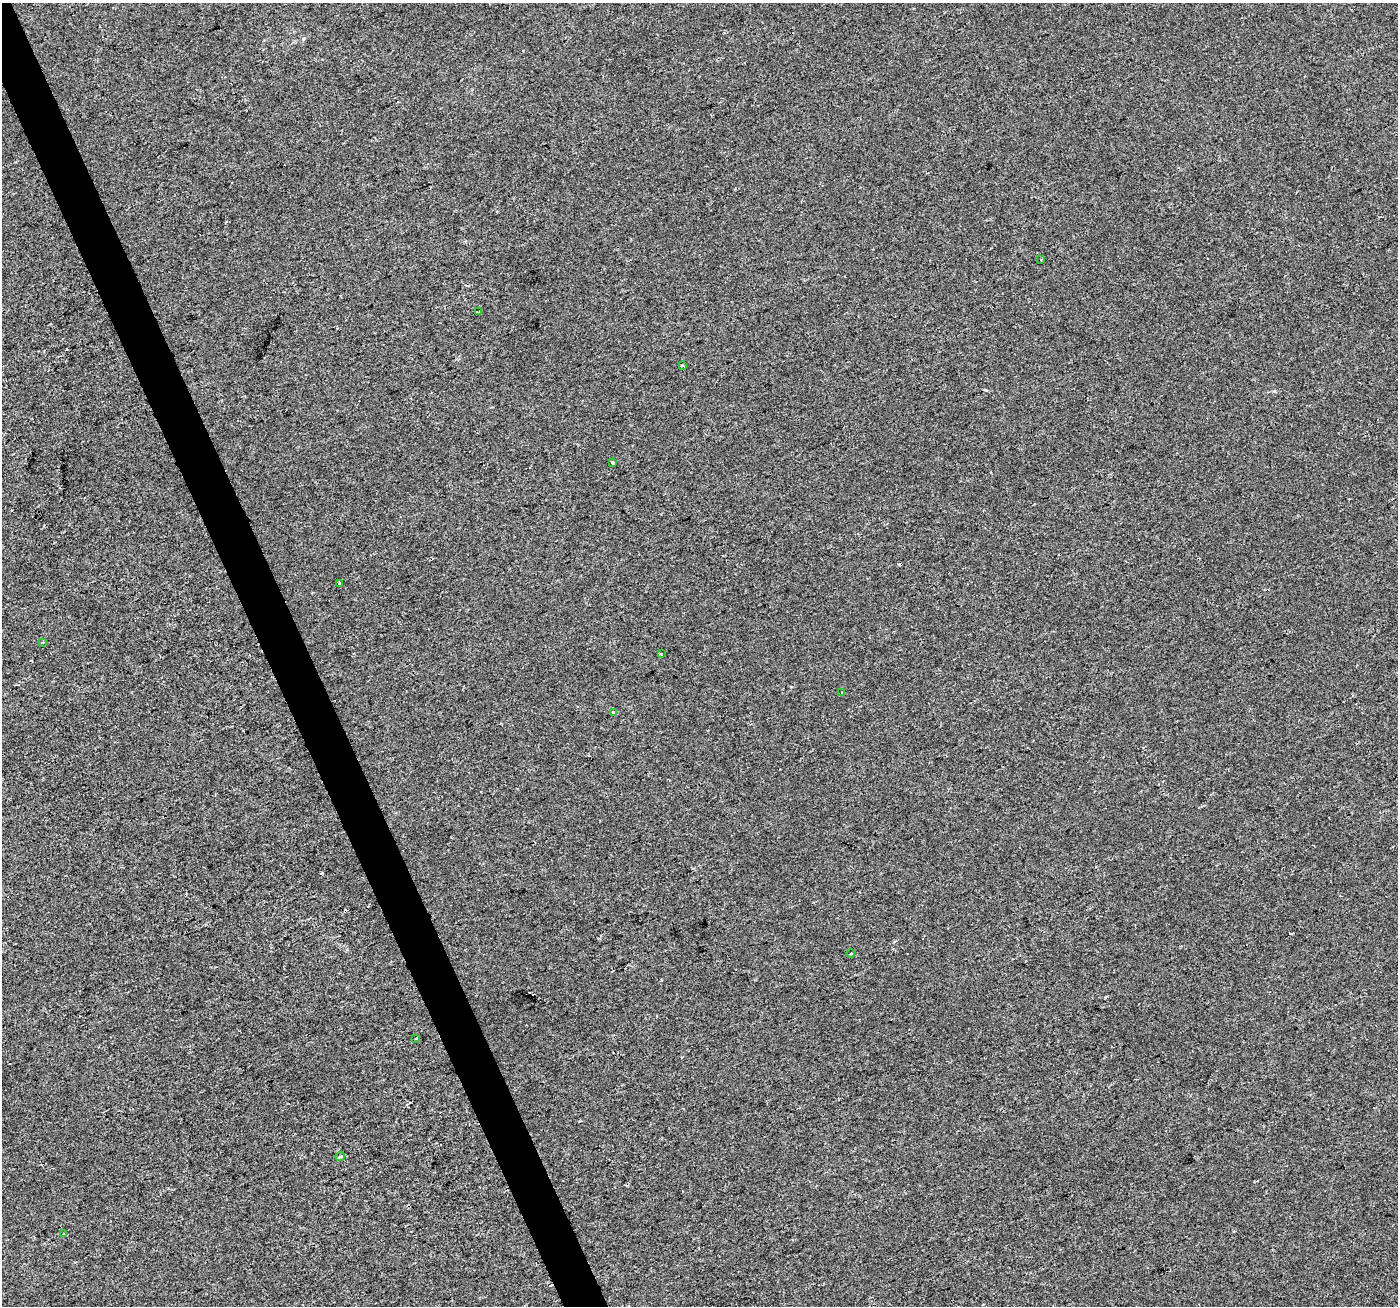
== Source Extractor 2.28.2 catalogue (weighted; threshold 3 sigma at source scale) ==
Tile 11 of 4 x 4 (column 3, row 3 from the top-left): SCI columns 2793-4188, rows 1443-2746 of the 5583 x 5434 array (HDU 1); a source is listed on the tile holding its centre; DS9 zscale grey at full resolution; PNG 1400 x 1308 px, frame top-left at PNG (2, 3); each listed source drawn as its Kron ellipse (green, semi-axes under 4 px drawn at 4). Shown black and unused: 3% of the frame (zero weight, under 2 of 3 exposures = <1% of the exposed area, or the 3 px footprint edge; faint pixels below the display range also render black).
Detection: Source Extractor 2.28.2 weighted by HDU 2 'WHT'; one run over the whole footprint, this tile lists its part. Background -2.91e-04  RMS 0.0028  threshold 0.0126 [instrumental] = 3 sigma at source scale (4.5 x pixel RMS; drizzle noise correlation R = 1.50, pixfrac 1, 0.0396/0.0396 arcsec/px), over >= 5 px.
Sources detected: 17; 4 cosmic-ray / hot-pixel residue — neither listed nor drawn; the other 13 listed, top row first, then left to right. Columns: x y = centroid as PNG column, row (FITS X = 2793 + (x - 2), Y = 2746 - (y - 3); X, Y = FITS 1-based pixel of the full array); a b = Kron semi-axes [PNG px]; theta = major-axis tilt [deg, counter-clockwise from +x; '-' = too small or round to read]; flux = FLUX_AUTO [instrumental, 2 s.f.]
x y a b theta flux
1041 259 3 3 - 1
478 312 3 2 - 0.27
682 365 3 2 - 0.51
612 463 3 3 - 0.7
340 583 3 3 - 2.2
43 642 3 3 - 0.23
661 654 3 3 - 0.37
842 693 3 3 - 0.37
614 713 3 3 - 1
851 953 4 3 - 0.36
416 1038 4 2 - 0.2
340 1157 5 4 - 0.77
64 1234 3 3 - 0.73
Unlisted compact peaks at least as high as the median listed source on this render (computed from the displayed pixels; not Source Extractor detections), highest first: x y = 322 873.